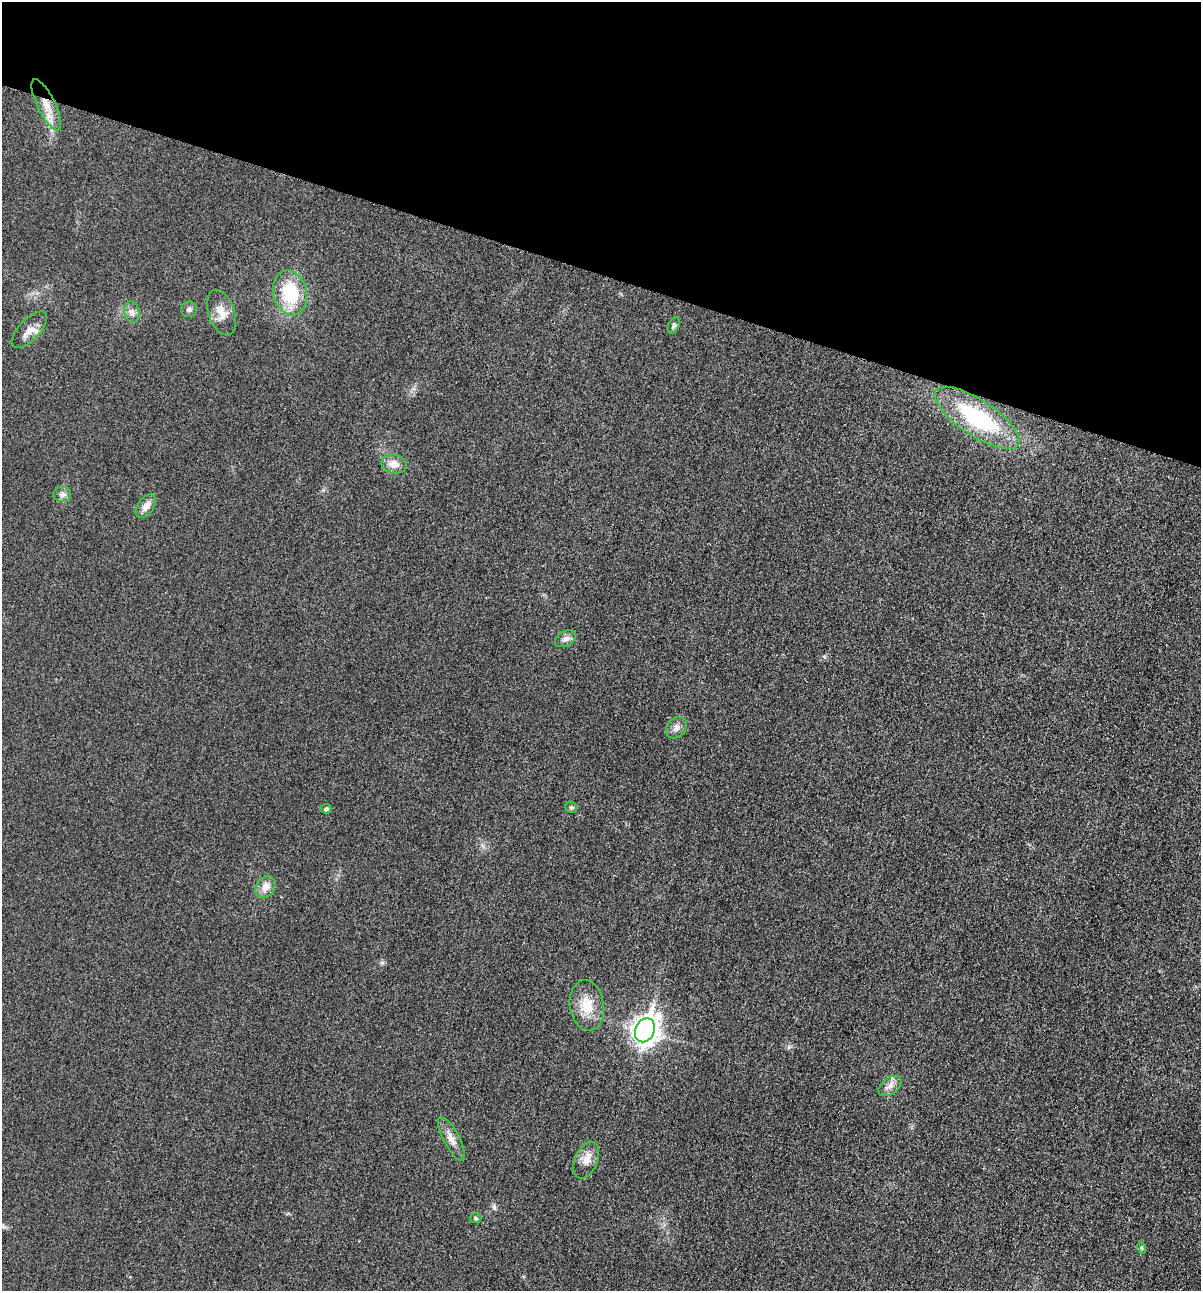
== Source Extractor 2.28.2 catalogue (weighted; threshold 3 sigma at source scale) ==
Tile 2 of 4 x 4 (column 2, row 1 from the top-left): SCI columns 1344-2542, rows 3885-5173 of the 5206 x 5195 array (HDU 1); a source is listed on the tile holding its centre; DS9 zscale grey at full resolution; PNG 1203 x 1293 px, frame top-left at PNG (2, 2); each listed source drawn as its Kron ellipse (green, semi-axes under 4 px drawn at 4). Shown black and unused: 21% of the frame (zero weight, under 3 of 4 exposures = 2% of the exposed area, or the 3 px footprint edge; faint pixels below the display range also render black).
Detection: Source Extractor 2.28.2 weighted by HDU 2 'WHT'; one run over the whole footprint, this tile lists its part. Background 0.0289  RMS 0.0059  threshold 0.0264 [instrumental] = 3 sigma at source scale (4.5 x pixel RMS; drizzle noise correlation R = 1.50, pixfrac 1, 0.05/0.05 arcsec/px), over >= 5 px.
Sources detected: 23; all 23 listed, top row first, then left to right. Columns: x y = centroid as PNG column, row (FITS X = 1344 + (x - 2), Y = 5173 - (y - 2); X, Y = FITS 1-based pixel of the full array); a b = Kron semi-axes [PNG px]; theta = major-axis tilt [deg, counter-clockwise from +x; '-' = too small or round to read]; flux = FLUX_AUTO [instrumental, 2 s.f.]
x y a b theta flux
46 105 28 9 -64 10
290 293 23 17 -76 29
189 309 8 8 - 1.8
132 312 11 7 -78 2.7
222 312 24 13 -71 7.7
674 326 8 5 66 1.4
29 330 23 10 46 5.9
977 418 49 18 -33 55
394 464 13 9 -11 5.9
62 494 9 7 2 2.5
146 506 13 8 56 4.5
565 639 11 7 31 2.6
676 728 12 9 51 3.3
571 807 6 5 - 1.3
326 809 5 4 - 1.5
265 887 12 9 56 5.2
587 1005 25 17 -81 13
645 1030 12 9 66 550
890 1086 13 8 38 3.7
451 1139 24 8 -63 5.6
586 1160 19 11 68 6.1
475 1218 6 5 - 0.87
1142 1248 6 4 -70 0.84
Overlapping masked pixels (flux is a lower limit): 1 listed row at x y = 46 105